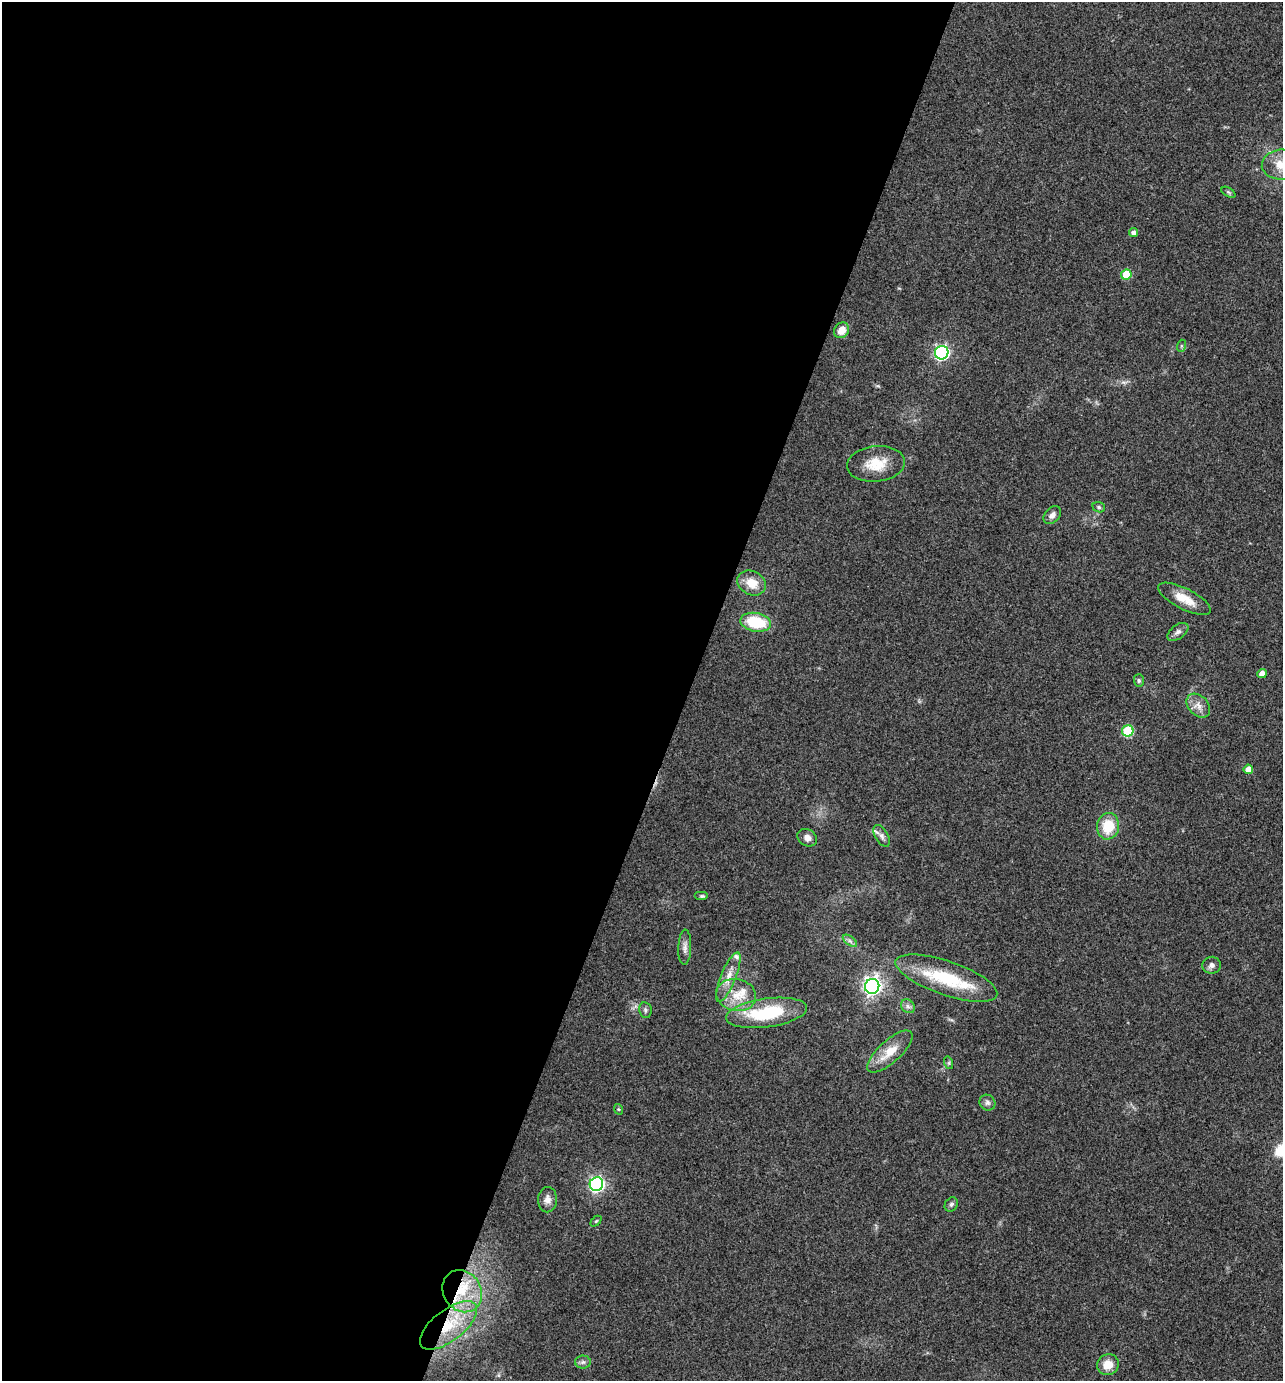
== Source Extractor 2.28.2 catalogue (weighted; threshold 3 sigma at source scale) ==
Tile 5 of 4 x 4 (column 1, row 2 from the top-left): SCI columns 140-1420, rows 2763-4141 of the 5535 x 5521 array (HDU 1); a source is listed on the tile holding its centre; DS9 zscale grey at full resolution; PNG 1285 x 1383 px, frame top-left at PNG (2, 2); each listed source drawn as its Kron ellipse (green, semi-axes under 4 px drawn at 4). Shown black and unused: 54% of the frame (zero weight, under 3 of 4 exposures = <1% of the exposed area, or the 3 px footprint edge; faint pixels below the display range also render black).
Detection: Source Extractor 2.28.2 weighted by HDU 2 'WHT'; one run over the whole footprint, this tile lists its part. Background 0.165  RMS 0.0072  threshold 0.0322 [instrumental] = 3 sigma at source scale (4.5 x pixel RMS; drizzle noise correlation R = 1.50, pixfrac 1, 0.05/0.05 arcsec/px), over >= 5 px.
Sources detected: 48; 3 inside a brighter listed object's ellipse — not listed separately; the other 45 listed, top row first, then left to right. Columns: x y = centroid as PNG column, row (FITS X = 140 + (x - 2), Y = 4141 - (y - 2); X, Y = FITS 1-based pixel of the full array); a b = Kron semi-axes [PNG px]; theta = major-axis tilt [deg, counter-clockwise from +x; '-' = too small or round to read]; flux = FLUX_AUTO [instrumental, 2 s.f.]
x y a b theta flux
1281 164 19 15 5 12
1228 192 8 4 -31 1.3
1133 233 4 4 - 3.4
1126 274 5 5 - 23
841 330 8 7 - 8
1181 346 6 4 73 0.95
942 353 7 6 - 150
876 464 29 17 6 18
1099 507 6 5 - 1.3
1052 515 10 7 46 3.8
751 583 15 12 -28 12
1185 599 29 10 -27 14
756 622 15 9 -9 32
1178 632 12 6 36 3.3
1262 674 5 4 - 5.9
1139 680 6 5 - 1.3
1198 706 13 10 -46 5.8
1128 731 6 5 - 44
1248 769 5 5 - 6.6
1108 826 13 11 79 20
882 836 12 6 -60 3
807 838 10 8 -31 4
702 896 7 4 0 1.3
850 941 8 4 -37 2
685 947 17 6 88 3.9
1211 965 9 8 - 2.9
728 977 26 7 68 9
946 978 53 17 -19 45
872 986 7 7 - 310
736 995 20 16 -12 16
908 1006 7 6 - 2.2
645 1010 8 6 -80 1.8
766 1013 41 14 8 47
890 1052 29 11 42 15
949 1063 6 4 -72 0.99
987 1103 8 7 - 2.4
618 1109 5 3 - 0.78
596 1184 7 6 - 170
547 1200 12 9 89 4.7
951 1204 7 6 - 1.7
596 1221 6 4 45 0.86
462 1291 22 19 -57 27
449 1325 34 15 38 32
583 1362 8 6 1 2.1
1108 1365 11 10 - 9.8
Overlapping masked pixels (flux is a lower limit): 2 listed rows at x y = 462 1291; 449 1325
Isophote crosses this tile's border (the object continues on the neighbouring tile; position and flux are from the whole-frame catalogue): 1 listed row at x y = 1281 164